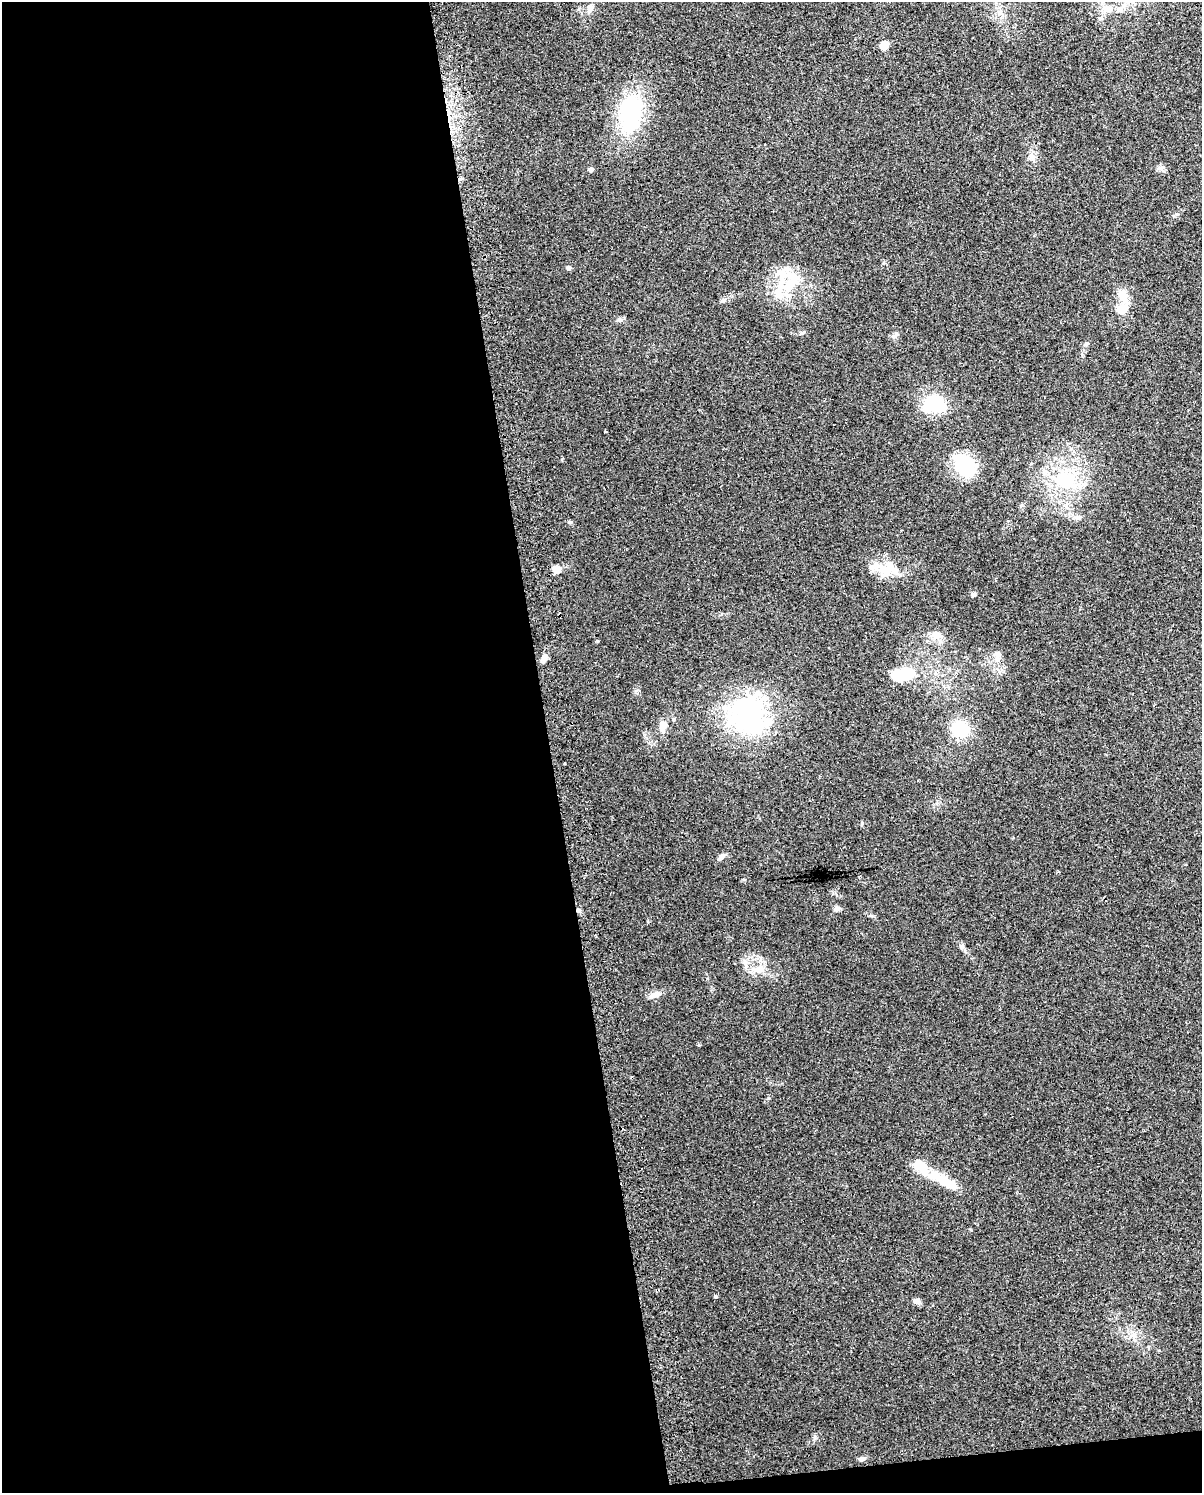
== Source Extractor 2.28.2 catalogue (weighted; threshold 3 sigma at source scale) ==
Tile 9 of 4 x 3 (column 1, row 3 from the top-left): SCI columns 32-1231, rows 28-1518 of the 4864 x 4573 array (HDU 1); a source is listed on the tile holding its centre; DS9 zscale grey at full resolution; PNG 1204 x 1495 px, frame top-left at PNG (2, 2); no overlay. Shown black and unused: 47% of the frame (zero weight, under 2 of 3 exposures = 2% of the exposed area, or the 3 px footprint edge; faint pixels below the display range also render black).
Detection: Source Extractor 2.28.2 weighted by HDU 2 'WHT'; one run over the whole footprint, this tile lists its part. Background 0.0646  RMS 0.0088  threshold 0.0397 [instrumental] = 3 sigma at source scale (4.5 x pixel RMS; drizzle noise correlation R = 1.50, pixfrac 1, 0.0396/0.0396 arcsec/px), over >= 5 px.
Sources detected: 42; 2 inside a brighter object's white glare — not listed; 3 inside a brighter listed object's ellipse — not listed separately; the other 37 listed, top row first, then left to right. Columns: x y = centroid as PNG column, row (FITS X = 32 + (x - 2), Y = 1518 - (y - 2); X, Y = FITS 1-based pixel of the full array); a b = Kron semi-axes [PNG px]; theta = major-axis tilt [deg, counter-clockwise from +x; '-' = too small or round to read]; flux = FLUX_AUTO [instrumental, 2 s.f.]
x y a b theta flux
590 9 10 7 69 4.4
1109 9 10 8 -24 5.3
884 45 5 5 - 20
630 113 42 24 86 83
1032 157 10 6 -50 3.5
1160 168 10 4 5 2.5
590 169 4 4 - 2.9
568 268 6 6 - 1.5
789 285 33 14 57 26
1123 296 18 10 -60 11
724 300 8 5 27 2.1
1122 309 6 5 - 30
1086 344 6 4 70 1.3
933 404 23 16 17 45
964 465 27 17 -56 43
1065 480 25 17 -8 44
1078 517 7 6 - 2
569 522 5 4 - 1.2
557 569 5 5 - 15
889 569 23 17 -5 21
973 594 5 4 - 2.4
937 635 15 9 -15 7.4
997 654 9 8 - 4
545 657 9 6 79 4.4
902 674 25 13 8 34
750 716 54 43 -59 110
663 726 13 8 86 7.8
960 729 18 17 - 30
721 857 13 5 42 3
837 908 9 6 65 2.2
758 970 17 8 7 8.1
654 995 16 7 18 4.9
918 1164 8 7 - 18
947 1182 30 12 -26 17
715 1297 6 3 -8 0.95
917 1301 10 6 -16 3.1
862 1459 8 6 6 2.3
Unlisted compact peaks at least as high as the median listed source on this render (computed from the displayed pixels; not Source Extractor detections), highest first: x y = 862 823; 802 333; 562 459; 815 1437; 699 1045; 873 916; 620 320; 637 690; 1176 214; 894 336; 1159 1350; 707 978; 1022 505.